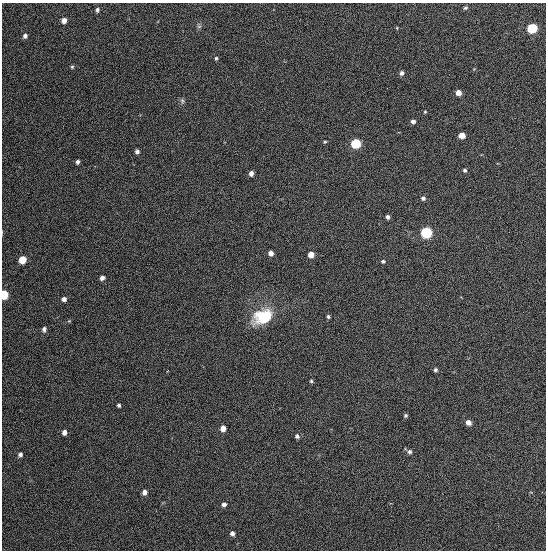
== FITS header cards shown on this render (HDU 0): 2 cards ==
NAXIS1  =                  544
NAXIS2  =                  548

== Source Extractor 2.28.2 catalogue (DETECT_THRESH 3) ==
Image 544 x 548 px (HDU 0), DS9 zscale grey, 1 PNG px = 1 image px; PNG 548 x 552 px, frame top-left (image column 1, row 548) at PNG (2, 3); no overlay
Background 1340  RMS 63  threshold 189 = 3 sigma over >= 5 px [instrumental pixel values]
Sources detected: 47; all 47 listed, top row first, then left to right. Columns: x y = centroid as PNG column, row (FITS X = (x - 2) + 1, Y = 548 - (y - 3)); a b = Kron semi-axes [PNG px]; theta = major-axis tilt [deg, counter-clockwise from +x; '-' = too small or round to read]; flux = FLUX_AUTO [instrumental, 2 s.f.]
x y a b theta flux
465 8 6 4 28 7400
97 10 5 4 - 11000
64 20 5 4 - 31000
199 26 7 4 1 7100
397 28 5 3 - 3500
532 28 6 5 - 270000
25 36 4 4 - 15000
216 58 4 3 - 6100
72 67 5 4 - 5400
401 73 5 5 - 14000
458 93 5 4 - 32000
182 101 8 5 -82 8800
425 112 4 3 - 4000
413 121 5 4 - 16000
462 135 5 5 - 52000
325 142 4 3 - 4900
355 143 5 5 - 320000
137 151 4 4 - 14000
77 162 4 4 - 13000
465 170 4 4 - 8200
251 173 5 4 - 23000
423 198 5 4 - 11000
387 217 4 4 - 12000
426 232 6 6 - 540000
271 253 4 4 - 22000
311 254 5 5 - 50000
22 260 5 5 - 110000
383 261 6 5 - 7400
102 278 4 4 - 20000
4 294 5 4 - 220000
64 299 5 5 - 17000
328 316 3 3 - 6700
263 317 21 14 23 190000
44 329 6 5 - 14000
435 370 5 5 - 8300
311 381 4 4 - 6100
119 405 4 3 - 8100
406 415 5 5 - 6900
468 422 6 5 - 21000
223 428 5 4 - 35000
64 432 5 4 - 19000
297 436 6 5 - 9800
409 452 6 6 - 11000
20 454 5 4 - 12000
144 492 5 5 - 19000
224 504 5 5 - 14000
232 533 5 5 - 14000
At the frame edge (FLAGS 8, measured only in part): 1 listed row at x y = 4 294